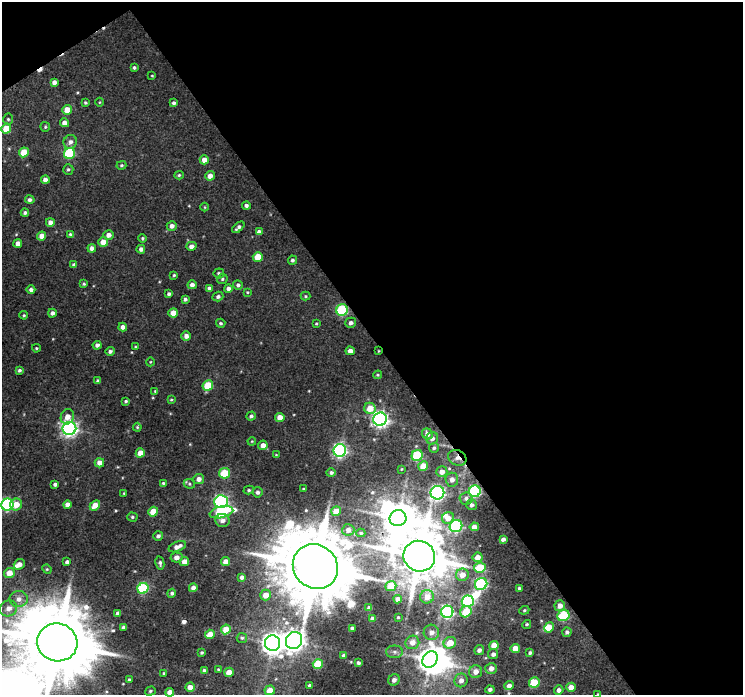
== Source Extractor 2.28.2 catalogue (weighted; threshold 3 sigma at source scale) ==
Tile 2 of 2 x 2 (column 2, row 1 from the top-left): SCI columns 742-1482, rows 736-1428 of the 1482 x 1465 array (HDU 1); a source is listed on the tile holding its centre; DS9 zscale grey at full resolution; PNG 745 x 697 px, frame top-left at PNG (2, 2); each listed source drawn as its Kron ellipse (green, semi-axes under 4 px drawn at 4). Shown black and unused: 50% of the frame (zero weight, under 3 of 4 exposures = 1% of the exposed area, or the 3 px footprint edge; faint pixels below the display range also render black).
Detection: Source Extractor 2.28.2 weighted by HDU 2 'WHT'; one run over the whole footprint, this tile lists its part. Background 0.0157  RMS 0.0074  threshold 0.0334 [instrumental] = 3 sigma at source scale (4.5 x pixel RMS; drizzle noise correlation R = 1.50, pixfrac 1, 0.0396/0.0396 arcsec/px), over >= 5 px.
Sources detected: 222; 4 inside a brighter object's white glare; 2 cosmic-ray / hot-pixel residue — neither listed nor drawn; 4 inside a brighter listed object's ellipse — not listed separately; the other 212 listed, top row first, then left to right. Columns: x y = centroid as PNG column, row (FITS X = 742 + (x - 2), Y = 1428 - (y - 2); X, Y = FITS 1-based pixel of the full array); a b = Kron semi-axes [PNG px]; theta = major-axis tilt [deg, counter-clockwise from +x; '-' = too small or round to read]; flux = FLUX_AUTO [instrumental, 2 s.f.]
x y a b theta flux
134 67 3 3 - 1.3
152 76 3 2 - 0.61
54 82 4 4 - 3.4
99 102 4 3 - 0.62
85 103 4 4 - 1.1
174 103 4 3 - 2
67 110 5 5 - 8.7
8 119 5 5 - 1.2
64 123 4 4 - 4.4
45 127 5 5 - 1
6 129 5 5 - 15
70 142 7 6 - 3.4
24 152 5 5 - 16
69 153 6 5 - 48
204 160 4 4 - 5.6
121 165 5 4 - 1.1
68 169 5 5 - 1.3
179 175 5 4 - 1
210 176 5 4 - 5.2
45 180 4 4 - 4.2
30 200 5 4 - 2.2
246 206 4 4 - 2.1
205 207 4 3 - 0.6
25 213 4 4 - 1.7
50 222 4 4 - 3.5
172 226 5 5 - 3.5
238 227 7 3 41 2.1
259 232 4 4 - 3.4
70 234 4 4 - 0.97
108 235 5 4 - 4.3
42 236 4 4 - 5.7
143 238 4 4 - 1
103 242 5 5 - 8.3
18 243 4 4 - 4
191 246 5 4 - 3.7
92 248 4 4 - 2.7
141 249 4 4 - 2.6
258 257 5 4 - 14
292 260 4 4 - 1.5
74 265 4 3 - 1.9
219 273 5 5 - 1.6
174 275 3 3 - 0.87
222 279 5 5 - 1.2
84 284 4 3 - 0.94
192 285 4 4 - 3.5
238 285 5 5 - 1.8
209 288 4 4 - 2.1
228 289 4 4 - 3
31 290 4 4 - 2.2
247 292 4 3 - 0.68
169 294 4 3 - 1.7
305 296 5 4 - 0.94
218 297 5 4 - 1.9
185 299 4 4 - 1.8
342 310 6 5 - 65
52 313 4 4 - 2.2
173 313 5 4 - 9.2
24 315 4 3 - 0.95
221 323 5 4 - 1.3
351 323 5 5 - 2.5
316 324 4 3 - 0.84
123 327 4 4 - 3.4
186 336 5 4 - 3.3
97 345 4 4 - 2.3
135 347 4 4 - 0.71
36 348 4 3 - 0.81
110 351 5 4 - 2
350 351 4 4 - 4.6
378 351 4 2 - 0.49
150 362 4 3 - 0.63
19 370 4 4 - 1.5
378 375 4 3 - 0.87
98 381 4 3 - 1.9
208 385 5 5 - 23
155 391 3 3 - 0.62
171 400 4 3 - 0.77
126 401 4 3 - 1.1
370 408 6 5 - 12
251 416 5 4 - 1.8
67 417 8 6 64 6.5
280 417 5 4 - 7.3
380 419 7 6 - 290
137 427 4 4 - 0.78
69 428 7 6 - 280
427 434 6 5 - 4.2
432 438 6 5 - 3.3
252 441 4 3 - 0.69
263 445 5 4 - 5.3
434 448 5 5 - 1.3
340 450 6 6 - 180
140 453 4 4 - 8.6
276 455 3 3 - 0.56
417 455 6 5 - 45
457 458 9 7 -26 3.9
99 463 5 4 - 5.8
423 466 5 4 - 13
401 469 4 2 - 0.57
442 472 5 5 - 5.1
225 473 5 5 - 27
331 473 4 4 - 1.7
199 479 5 5 - 4.1
452 480 7 6 - 3.8
163 483 4 4 - 0.93
55 484 4 3 - 1.8
189 484 6 4 -23 1.2
303 489 3 2 - 0.79
249 490 5 4 - 1.2
475 491 6 6 - 87
257 492 5 5 - 2.4
124 493 3 3 - 0.7
437 493 7 6 - 220
466 498 6 6 - 2.1
221 501 6 6 - 170
7 505 6 6 - 99
16 505 6 5 - 8.9
67 505 4 4 - 4.4
95 505 6 4 42 9.6
472 505 5 5 - 2.2
336 511 5 4 - 12
153 512 5 4 - 12
221 512 12 5 14 68
132 517 5 4 - 1.2
398 518 8 8 - 1400
448 518 6 6 - 5.6
222 521 7 6 - 4.1
456 526 6 6 - 90
474 527 4 4 - 6.2
348 530 6 6 - 4
361 533 4 4 - 1
158 536 5 4 - 2.3
503 539 4 4 - 2.6
177 547 9 5 22 4.7
419 556 16 15 - 4300
176 557 6 5 - 4.6
477 557 5 5 - 6.7
67 562 4 3 - 2
184 562 4 4 - 6.3
226 562 4 4 - 7
160 563 7 4 -79 1.9
19 564 6 5 - 4.8
315 566 23 21 -40 8900
480 568 6 5 - 23
47 569 5 4 - 0.91
9 573 5 5 - 9.6
462 575 6 6 - 6.8
242 577 4 4 - 2.5
481 584 6 6 - 100
391 586 5 5 - 15
143 588 6 5 - 65
193 588 4 4 - 4
519 588 3 3 - 1.2
172 593 4 4 - 1.7
266 595 5 5 - 8
427 597 7 6 - 6.5
19 599 9 8 - 5.5
398 599 4 4 - 3.6
468 601 6 5 - 85
560 606 5 5 - 5.3
9 608 9 7 30 6.3
369 608 4 4 - 2.3
524 610 5 4 - 1
447 612 6 6 - 130
466 612 6 5 - 21
118 613 4 4 - 2.9
563 615 6 5 - 49
398 617 3 2 - 0.71
372 619 4 4 - 2.9
527 624 5 4 - 1.2
123 627 4 3 - 1.8
549 627 5 4 - 10
352 628 4 3 - 1.6
226 629 5 4 - 9.7
431 632 8 7 - 4.1
567 632 4 4 - 1.9
210 634 5 4 - 6.9
242 638 5 5 - 1.3
294 641 9 8 - 470
57 642 20 19 - 9000
412 642 7 6 - 4.9
272 643 8 7 - 660
450 643 6 5 - 12
494 645 4 4 - 10
515 648 5 4 - 10
479 650 5 4 - 2.9
202 652 3 3 - 1
395 652 8 6 0 2.1
530 653 4 3 - 1.5
493 654 5 5 - 2.8
343 655 4 3 - 1.1
430 659 9 7 56 920
358 663 4 3 - 1.4
318 664 5 5 - 23
491 668 6 5 - 5
218 669 4 3 - 0.73
204 670 3 3 - 1.2
229 672 5 4 - 7.4
476 672 6 6 - 5.3
164 673 3 2 - 0.64
129 679 3 3 - 0.81
394 680 6 5 - 3.1
461 680 7 6 - 4.4
534 683 5 5 - 21
309 686 3 3 - 1.6
509 686 4 4 - 4.3
190 687 5 4 - 5.1
571 687 5 4 - 6.7
490 689 4 4 - 2.1
270 690 5 5 - 8.6
559 690 5 4 - 2.9
150 691 5 4 - 1.1
170 692 4 4 - 5.3
598 694 3 2 - 0.51
Overlapping masked pixels (flux is a lower limit): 5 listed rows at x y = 342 310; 378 351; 457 458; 475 491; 419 556
Isophote crosses this tile's border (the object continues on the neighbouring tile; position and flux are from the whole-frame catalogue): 4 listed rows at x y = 7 505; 57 642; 170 692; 598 694